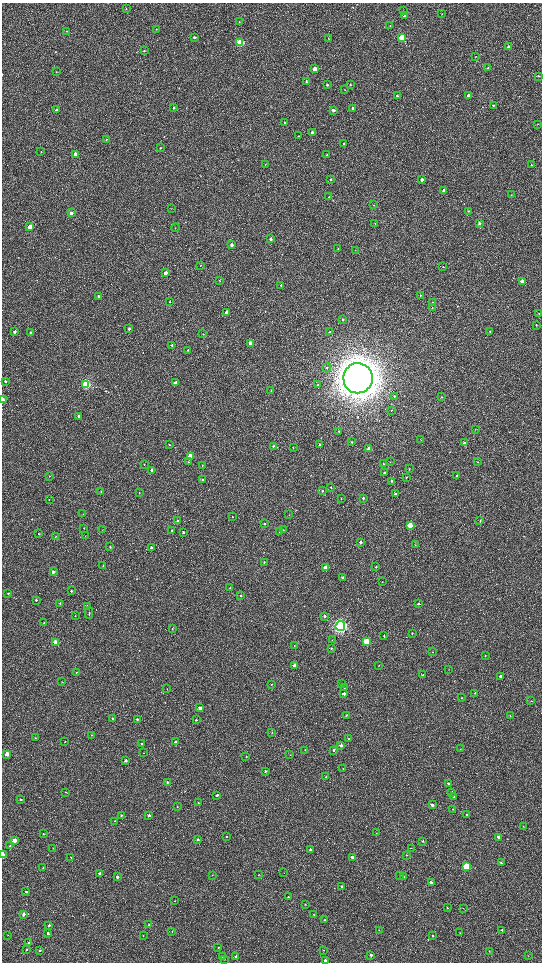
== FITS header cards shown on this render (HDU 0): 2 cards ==
NAXIS1  =                 1080 / length of data axis 1
NAXIS2  =                 1920 / length of data axis 2

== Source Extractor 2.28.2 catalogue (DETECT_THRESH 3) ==
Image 1080 x 1920 px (HDU 0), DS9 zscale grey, zoomed out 1/2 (1 PNG px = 2 x 2 image px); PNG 544 x 964 px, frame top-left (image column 1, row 1919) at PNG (2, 3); each listed source drawn as its Kron ellipse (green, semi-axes under 4 px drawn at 4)
Background 508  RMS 32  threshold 95.2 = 3 sigma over >= 5 px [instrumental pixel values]
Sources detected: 294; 2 cannot appear on this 1/2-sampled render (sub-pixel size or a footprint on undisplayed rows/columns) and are neither listed nor drawn; the other 292 listed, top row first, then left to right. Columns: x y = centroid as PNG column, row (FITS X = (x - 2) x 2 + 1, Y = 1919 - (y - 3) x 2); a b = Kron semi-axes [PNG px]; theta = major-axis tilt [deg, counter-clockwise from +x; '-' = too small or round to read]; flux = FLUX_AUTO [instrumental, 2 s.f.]
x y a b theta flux
126 9 2 2 - 3.3e+03
403 11 2 1 - 1.8e+03
442 14 3 2 - 2.6e+03
404 16 2 2 - 1.8e+04
239 22 2 2 - 2.7e+03
390 26 3 2 - 2.8e+03
156 29 2 2 - 2.3e+03
66 31 3 2 - 2.9e+03
194 37 2 2 - 1.3e+04
328 38 3 2 - 3.6e+03
402 38 3 3 - 3.2e+05
240 42 3 3 - 4.1e+05
509 47 3 2 - 2.6e+04
144 51 3 3 - 3.0e+03
476 56 2 2 - 2.1e+03
488 68 3 3 - 1.2e+04
315 69 3 2 - 7.2e+04
56 72 2 2 - 3.0e+03
538 76 3 3 - 8.0e+03
306 82 3 2 - 9.8e+03
327 85 2 2 - 8.3e+03
350 85 2 2 - 4.5e+03
345 90 3 1 - 2.2e+03
397 95 2 2 - 8.8e+03
469 96 3 2 - 2.9e+04
494 105 2 2 - 3.9e+03
174 108 2 2 - 6.7e+03
353 108 3 2 - 1.0e+04
56 110 3 2 - 1.2e+04
333 110 2 2 - 2.3e+04
284 123 3 2 - 4.7e+03
537 124 2 2 - 2.7e+03
312 133 3 2 - 4.4e+04
298 136 3 2 - 2.4e+03
106 140 3 2 - 2.2e+03
344 144 3 2 - 9.1e+03
160 148 3 2 - 2.4e+03
41 152 3 2 - 3.0e+03
75 155 3 2 - 6.2e+04
327 155 3 2 - 1.3e+04
265 164 2 2 - 2.1e+03
531 165 2 2 - 7.3e+03
330 180 3 3 - 5.5e+03
422 180 3 2 - 2.6e+04
444 191 3 2 - 3.2e+04
511 195 2 2 - 2.1e+03
329 197 3 2 - 4.1e+03
374 205 2 2 - 2.0e+03
171 208 3 2 - 2.1e+03
469 211 3 2 - 3.7e+03
71 213 3 2 - 3.3e+04
375 223 3 2 - 2.4e+03
479 223 3 2 - 1.1e+04
30 227 3 3 - 1.2e+05
175 228 4 1 - 2.1e+03
271 239 3 3 - 1.3e+04
231 245 3 2 - 2.3e+04
338 248 2 2 - 4.5e+03
355 250 2 2 - 2.5e+03
200 265 3 2 - 2.9e+03
443 267 3 2 - 3.9e+03
165 273 3 3 - 2.9e+04
220 281 3 2 - 2.9e+03
523 281 3 3 - 7.3e+04
281 285 3 2 - 6.1e+03
420 295 3 3 - 5.2e+03
99 296 3 3 - 1.0e+04
169 302 3 3 - 4.8e+03
432 303 2 2 - 5.0e+03
432 308 3 2 - 4.8e+03
227 312 3 3 - 3.7e+04
539 313 3 2 - 2.6e+03
343 319 3 3 - 5.0e+03
536 325 3 2 - 3.2e+03
129 329 3 2 - 9.5e+03
490 331 2 2 - 3.9e+03
14 332 4 3 - 1.6e+04
330 332 3 2 - 3.9e+03
31 333 3 2 - 1.0e+04
203 334 3 2 - 2.2e+03
250 343 3 2 - 5.3e+04
172 345 3 3 - 7.7e+03
188 350 3 3 - 4.7e+03
327 368 4 3 - 7.9e+03
358 378 15 14 - 2.0e+07
5 381 3 2 - 7.7e+03
175 383 3 2 - 3.4e+04
86 384 3 3 - 9.0e+05
318 385 3 3 - 9.9e+03
271 391 3 2 - 4.7e+03
394 396 4 3 - 6.6e+03
442 397 3 2 - 5.1e+03
3 400 3 2 - 7.9e+04
391 410 3 2 - 2.9e+03
78 416 3 2 - 1.2e+04
475 429 2 1 - 1.9e+03
339 432 3 2 - 4.2e+03
420 439 2 1 - 1.6e+03
352 442 3 3 - 7.1e+03
464 443 3 2 - 1.3e+04
169 445 3 2 - 2.8e+03
319 445 3 2 - 8.8e+03
273 446 3 3 - 9.7e+03
293 448 3 2 - 3.4e+03
369 449 3 3 - 7.1e+04
190 456 3 3 - 1.2e+05
188 462 3 3 - 3.9e+03
390 462 3 2 - 2.3e+03
478 462 2 2 - 2.5e+03
144 464 3 2 - 3.5e+03
384 464 2 2 - 3.7e+03
202 465 2 2 - 3.6e+03
409 469 3 2 - 4.0e+03
152 470 3 2 - 4.2e+04
384 473 3 2 - 2.1e+04
49 476 3 2 - 3.8e+03
457 476 3 2 - 8.7e+03
406 477 2 2 - 4.2e+03
203 480 3 2 - 1.3e+04
391 481 3 2 - 4.8e+03
331 487 3 2 - 5.2e+03
101 491 3 2 - 3.2e+03
322 491 3 2 - 5.6e+03
139 493 2 1 - 1.6e+03
395 494 3 2 - 1.2e+04
363 498 3 2 - 1.1e+04
341 499 3 2 - 3.7e+03
49 500 3 2 - 3.0e+03
83 514 3 2 - 3.0e+03
289 515 2 2 - 2.5e+03
232 517 2 2 - 2.2e+03
177 521 3 3 - 1.2e+04
480 521 3 2 - 5.2e+03
265 524 3 2 - 6.1e+03
410 525 3 3 - 2.2e+05
84 528 2 2 - 2.6e+03
103 530 2 2 - 2.7e+03
283 530 2 2 - 2.4e+03
172 531 2 2 - 5.3e+03
183 532 2 2 - 1.1e+04
280 532 3 2 - 6.1e+03
39 534 3 2 - 3.4e+03
85 536 3 1 - 2.5e+03
56 537 3 2 - 2.8e+03
360 542 3 2 - 1.5e+04
415 545 2 2 - 2.0e+03
110 546 3 2 - 5.6e+03
151 548 3 3 - 1.3e+04
264 563 3 2 - 4.6e+03
103 565 3 2 - 4.2e+03
376 567 2 2 - 4.9e+03
326 568 3 2 - 8.5e+04
53 572 3 2 - 2.0e+04
342 577 2 2 - 9.7e+03
382 582 2 1 - 2.2e+03
230 588 3 2 - 2.2e+03
71 591 3 3 - 7.2e+03
8 593 3 3 - 5.1e+03
240 595 3 2 - 6.4e+03
36 600 2 2 - 6.8e+03
60 603 3 3 - 4.7e+03
418 604 3 2 - 8.0e+03
87 606 3 2 - 1.1e+04
89 613 6 2 90 6.1e+03
75 616 2 2 - 2.2e+03
325 616 3 2 - 1.8e+04
44 623 3 2 - 3.9e+03
340 626 5 4 - 2.2e+06
172 629 2 2 - 3.8e+03
412 633 2 2 - 3.0e+03
384 636 3 2 - 4.9e+03
332 640 2 1 - 1.6e+03
56 642 3 2 - 1.3e+05
367 642 3 3 - 4.4e+05
294 646 2 2 - 3.0e+03
332 648 3 3 - 6.6e+03
432 652 2 2 - 3.1e+03
485 655 2 1 - 2.3e+03
294 665 3 2 - 3.5e+04
379 665 3 2 - 2.1e+03
449 669 2 1 - 1.5e+03
76 672 3 2 - 3.1e+03
423 675 3 2 - 4.1e+03
500 676 2 2 - 2.4e+04
62 682 2 2 - 2.5e+03
341 683 2 2 - 3.5e+03
272 684 2 2 - 4.3e+03
344 688 3 2 - 2.6e+03
167 689 2 2 - 2.0e+03
475 693 2 2 - 2.6e+03
344 694 2 2 - 3.7e+04
462 698 2 2 - 5.1e+03
531 701 3 2 - 3.8e+03
200 708 2 2 - 4.4e+04
346 715 2 2 - 3.1e+03
510 716 3 2 - 3.1e+03
113 719 2 2 - 1.4e+04
137 719 3 3 - 1.2e+04
196 720 2 2 - 7.6e+03
272 732 2 2 - 2.6e+03
91 735 3 2 - 3.7e+03
35 738 2 2 - 2.2e+03
349 739 2 2 - 1.0e+04
65 742 3 2 - 2.5e+03
175 742 2 2 - 2.5e+04
142 744 3 2 - 1.0e+04
341 745 3 2 - 2.1e+04
460 749 2 2 - 2.4e+03
305 750 2 2 - 3.1e+03
333 750 3 2 - 1.3e+04
143 753 2 2 - 2.5e+03
7 754 3 3 - 1.0e+05
290 755 3 2 - 2.7e+03
246 757 2 2 - 5.0e+03
126 761 3 2 - 1.6e+04
343 769 2 2 - 2.4e+03
265 771 3 3 - 8.0e+03
326 777 3 2 - 7.9e+03
167 782 2 2 - 8.6e+03
448 783 2 2 - 8.2e+03
66 792 3 2 - 4.1e+03
452 792 3 3 - 8.5e+03
217 795 2 2 - 1.6e+04
453 797 3 2 - 8.4e+03
20 799 2 2 - 1.2e+04
198 803 2 2 - 2.7e+03
432 805 2 2 - 1.8e+04
177 807 2 2 - 3.7e+03
453 809 2 1 - 2.5e+03
121 815 2 2 - 7.2e+03
149 815 2 2 - 2.2e+04
467 815 3 2 - 1.3e+04
115 821 2 2 - 2.9e+03
523 826 3 2 - 3.0e+03
376 833 2 1 - 1.4e+03
43 834 2 2 - 4.9e+03
227 837 2 2 - 5.9e+03
499 837 3 2 - 2.8e+04
198 839 2 2 - 1.3e+04
14 841 3 3 - 6.9e+04
422 841 3 2 - 6.8e+03
10 846 3 3 - 6.8e+03
53 848 2 2 - 4.0e+03
411 848 2 2 - 2.0e+03
310 849 3 2 - 7.8e+03
2 854 3 2 - 5.4e+04
406 855 2 2 - 5.7e+03
71 857 2 2 - 4.3e+03
353 858 3 2 - 5.6e+04
501 863 3 2 - 7.3e+03
466 867 3 3 - 4.4e+05
43 868 3 2 - 4.4e+03
99 873 2 2 - 2.4e+04
284 873 2 1 - 1.6e+03
212 875 2 1 - 1.6e+03
258 875 3 3 - 4.5e+03
399 875 3 2 - 3.9e+03
117 877 2 2 - 2.3e+04
403 877 3 2 - 7.7e+03
431 883 3 2 - 2.9e+04
342 887 2 2 - 4.6e+03
26 892 2 2 - 5.8e+03
288 897 2 2 - 4.1e+03
175 901 2 2 - 3.3e+03
305 904 2 2 - 3.1e+03
447 907 3 2 - 5.4e+03
463 908 2 1 - 1.7e+03
24 914 3 2 - 2.6e+04
313 914 3 2 - 4.9e+03
324 920 2 2 - 3.6e+03
149 924 2 2 - 4.8e+03
49 925 3 2 - 1.1e+04
379 930 3 2 - 2.5e+03
502 930 3 2 - 6.9e+03
172 932 3 2 - 3.2e+03
48 933 2 2 - 1.7e+04
460 933 2 2 - 4.4e+03
8 935 2 1 - 1.4e+03
143 936 2 2 - 2.4e+03
433 936 3 2 - 4.7e+03
29 943 3 2 - 1.4e+04
218 948 2 2 - 6.3e+03
26 949 2 2 - 5.6e+03
40 950 2 2 - 5.1e+03
323 950 2 2 - 3.7e+03
489 951 2 2 - 3.0e+03
371 955 3 2 - 1.3e+04
222 956 3 2 - 3.0e+03
528 956 2 1 - 1.5e+03
236 957 3 2 - 2.6e+04
224 959 3 2 - 6.8e+03
325 960 2 2 - 1.7e+04
At the frame edge (FLAGS 8, measured only in part): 2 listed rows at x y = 3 400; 2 854
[2 sub-pixel or undisplayed-footprint detections neither listed nor drawn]